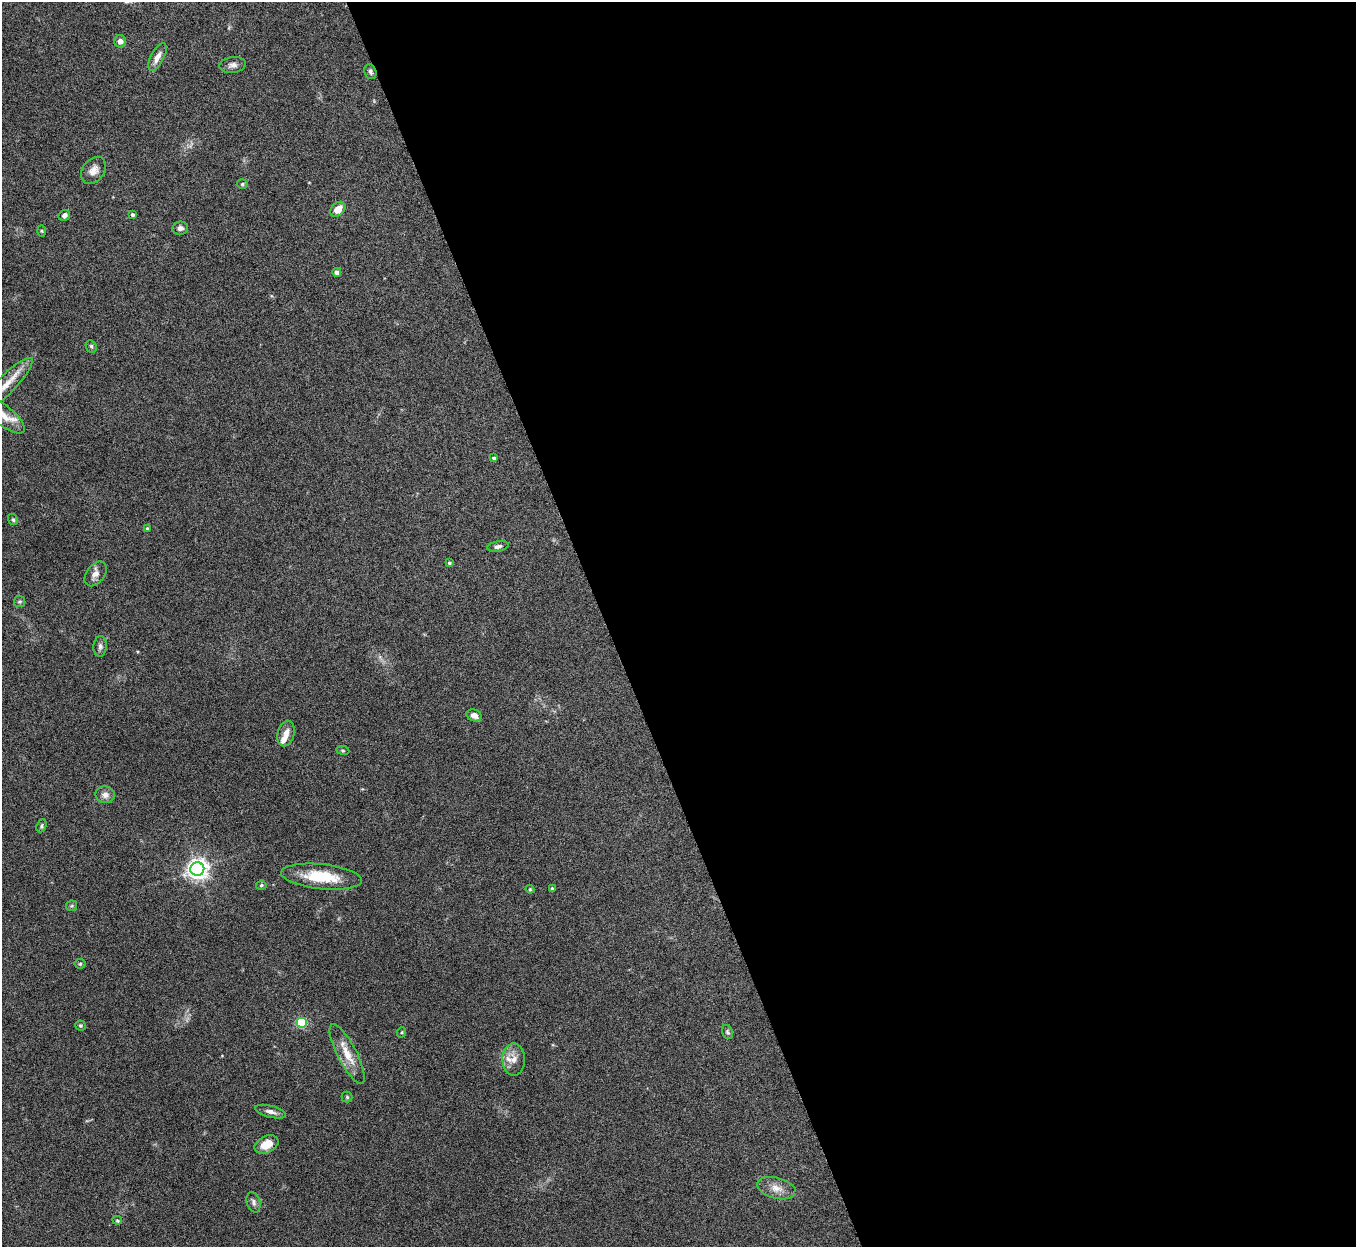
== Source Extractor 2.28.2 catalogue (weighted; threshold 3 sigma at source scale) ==
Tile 8 of 4 x 4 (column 4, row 2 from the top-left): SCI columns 4068-5421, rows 2643-3887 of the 5425 x 5409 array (HDU 1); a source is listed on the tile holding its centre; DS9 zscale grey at full resolution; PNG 1358 x 1249 px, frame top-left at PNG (2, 2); each listed source drawn as its Kron ellipse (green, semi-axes under 4 px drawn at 4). Shown black and unused: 55% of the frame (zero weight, under 5 of 10 exposures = <1% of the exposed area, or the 3 px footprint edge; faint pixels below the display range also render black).
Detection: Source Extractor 2.28.2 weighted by HDU 2 'WHT'; one run over the whole footprint, this tile lists its part. Background 0.161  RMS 0.0059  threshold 0.0242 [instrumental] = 3 sigma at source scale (4.09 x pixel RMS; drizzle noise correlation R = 1.36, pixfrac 0.8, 0.05/0.05 arcsec/px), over >= 5 px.
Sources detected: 49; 2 inside a brighter listed object's ellipse — not listed separately; the other 47 listed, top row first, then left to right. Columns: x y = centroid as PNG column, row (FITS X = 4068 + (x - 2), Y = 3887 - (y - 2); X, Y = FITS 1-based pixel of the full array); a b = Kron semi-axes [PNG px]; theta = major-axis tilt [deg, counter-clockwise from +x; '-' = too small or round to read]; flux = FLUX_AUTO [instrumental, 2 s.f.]
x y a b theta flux
120 41 6 6 - 3
157 57 15 6 63 4
233 65 13 8 8 2.5
370 72 8 6 -69 1.5
93 170 15 10 52 4.3
242 184 5 4 - 0.78
338 209 9 6 44 5.4
64 215 6 5 - 1.8
132 215 4 3 - 1.3
180 228 8 6 9 1.9
41 231 5 3 - 0.55
337 272 4 4 - 2.2
91 346 6 5 - 1
6 385 37 9 45 9
3 415 27 10 -38 9.4
494 458 4 3 - 1
13 520 6 4 -57 0.95
147 528 3 2 - 0.54
498 546 11 5 11 1.8
449 563 4 4 - 0.82
96 574 14 9 52 3.5
20 601 6 5 - 0.9
100 646 10 6 86 1.8
474 715 8 5 -22 3.2
286 734 13 8 76 4.1
343 750 6 3 -8 0.65
105 795 10 8 -11 3.1
41 826 7 4 67 0.94
197 869 7 7 - 350
321 877 40 12 -6 20
261 885 5 4 - 0.86
552 888 3 3 - 0.74
530 889 4 4 - 0.51
72 906 5 5 - 0.77
80 964 5 5 - 0.67
302 1023 5 5 - 38
80 1026 5 5 - 0.83
402 1032 5 3 - 0.55
728 1032 7 5 -63 0.99
347 1054 33 9 -63 9.8
514 1059 16 11 90 5.2
347 1097 5 5 - 0.7
271 1112 16 6 -14 2.8
266 1145 12 8 26 7.1
776 1188 20 10 -14 5.8
254 1202 10 7 -74 2
117 1220 5 4 - 0.6
Isophote crosses this tile's border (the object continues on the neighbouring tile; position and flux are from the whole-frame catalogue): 2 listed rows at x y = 6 385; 3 415